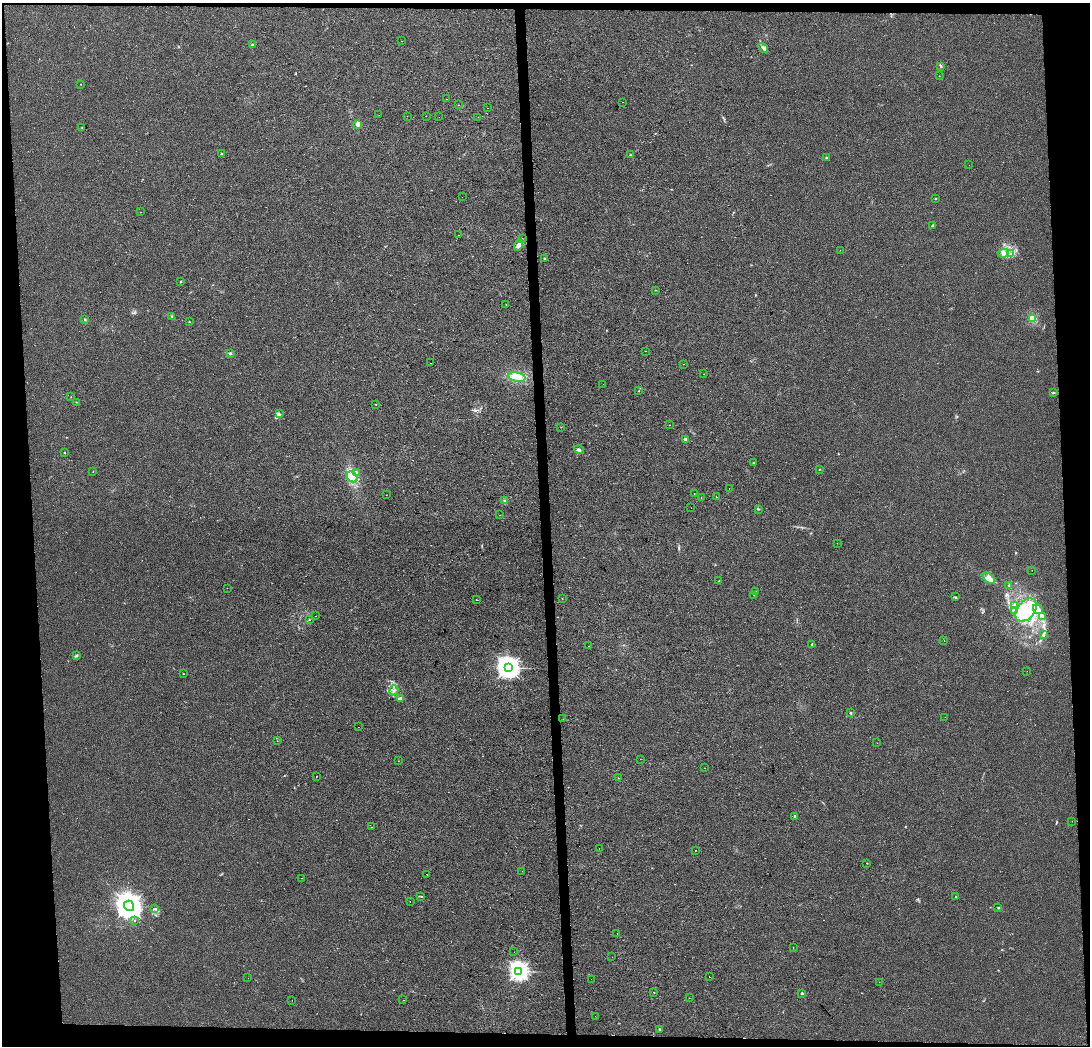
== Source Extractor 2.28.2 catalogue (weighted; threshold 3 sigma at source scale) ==
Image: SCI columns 48-4396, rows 1-4176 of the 4444 x 4184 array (HDU 1 of 3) = the unmasked area's bounding box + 8 px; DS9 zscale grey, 4 x 4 block average (1 PNG px = mean of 4 x 4 image px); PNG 1092 x 1048 px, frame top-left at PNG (2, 3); each listed source drawn as its Kron ellipse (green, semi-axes under 4 px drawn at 4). Shown black and unused: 8% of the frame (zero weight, under 2 of 3 exposures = <1% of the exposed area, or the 3 px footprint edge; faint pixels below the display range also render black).
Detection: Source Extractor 2.28.2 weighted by HDU 2 'WHT'. Background 0.00431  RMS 0.0046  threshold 0.0206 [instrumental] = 3 sigma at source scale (4.5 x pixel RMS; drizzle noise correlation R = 1.50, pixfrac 1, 0.0396/0.0396 arcsec/px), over >= 5 px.
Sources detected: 162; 1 inside a brighter object's white glare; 8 cosmic-ray / hot-pixel residue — neither listed nor drawn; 4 coinciding with a brighter row at this scale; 7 inside a brighter listed object's ellipse — not listed separately; the other 142 listed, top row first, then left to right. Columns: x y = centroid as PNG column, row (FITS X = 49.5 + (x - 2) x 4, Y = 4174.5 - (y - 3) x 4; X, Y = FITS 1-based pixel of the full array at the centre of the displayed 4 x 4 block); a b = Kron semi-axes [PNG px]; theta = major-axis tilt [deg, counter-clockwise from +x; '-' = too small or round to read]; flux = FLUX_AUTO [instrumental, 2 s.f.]
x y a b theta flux
401 41 2 2 - 1.2
252 45 2 2 - 14
763 48 5 3 - 7.2
941 66 3 2 - 3.3
939 76 2 2 - 0.53
80 84 2 2 - 1.1
446 99 2 2 - 0.38
622 102 2 2 - 0.78
458 105 2 2 - 0.7
488 108 2 2 - 1
379 115 2 2 - 0.53
407 116 2 2 - 0.79
426 116 2 2 - 0.84
439 117 2 2 - 0.61
478 117 2 2 - 0.49
358 124 2 2 - 66
82 128 2 2 - 1.9
222 154 2 2 - 10
630 155 2 2 - 1.5
826 157 2 2 - 2.4
969 165 2 2 - 1.2
462 197 2 2 - 0.73
936 199 2 2 - 1.9
141 212 2 2 - 0.41
932 226 2 2 - 1.7
458 235 2 2 - 2.5
522 239 2 2 - 3.3
518 245 6 4 61 12
840 250 2 2 - 0.56
1003 253 6 3 7 8.5
1010 253 3 2 - 2.4
545 259 3 2 - 4
181 282 2 2 - 2.8
655 290 2 2 - 0.62
506 305 2 2 - 4.1
172 316 2 2 - 1.7
1032 318 2 2 - 150
85 319 3 2 - 2.2
189 322 2 2 - 3.7
646 351 2 2 - 6.4
230 353 2 2 - 17
431 363 2 2 - 0.47
683 364 2 2 - 1.6
704 374 2 2 - 0.51
517 377 9 4 -12 19
603 384 2 2 - 1.3
639 391 2 2 - 0.93
1053 393 4 2 - 2.5
71 397 2 2 - 0.74
76 402 2 2 - 1.4
376 404 2 2 - 1.5
279 414 3 3 - 3.7
670 425 2 2 - 11
561 427 2 2 - 0.74
685 439 2 2 - 23
579 450 5 2 - 4.6
64 452 2 2 - 1.7
753 463 2 2 - 1.2
819 469 2 2 - 0.85
93 472 2 2 - 0.72
357 473 3 2 - 2.6
352 477 6 4 -45 15
729 488 2 2 - 0.49
694 494 2 2 - 0.61
386 495 2 2 - 0.44
716 497 2 2 - 2.5
701 498 2 2 - 2.9
504 501 2 2 - 3.1
691 508 2 2 - 0.5
758 509 3 2 - 1.6
500 515 2 2 - 1.3
837 543 2 2 - 0.41
1032 570 2 2 - 0.82
989 578 7 4 -41 23
719 581 2 2 - 1.4
1009 585 2 2 - 1.1
227 588 2 2 - 0.56
756 591 2 2 - 0.6
754 595 2 2 - 0.7
956 597 2 2 - 1.5
562 598 2 2 - 0.63
477 600 2 2 - 0.73
1015 605 4 3 - 5.4
1038 609 5 3 - 11
1014 610 4 3 - 8.3
1026 610 13 8 51 64
316 616 2 2 - 4
1042 616 4 3 - 5.7
309 620 2 2 - 1.5
1043 634 3 2 - 2.5
944 640 2 2 - 0.95
812 644 4 2 - 3
589 646 2 2 - 1.8
76 656 3 3 - 3.6
508 668 4 3 - 1800
1027 671 2 2 - 0.29
183 674 2 2 - 1.4
394 690 5 2 - 4.2
400 699 3 2 - 2.3
850 713 2 2 - 6.5
945 717 2 2 - 1.1
563 719 2 2 - 1.6
358 727 2 2 - 1.2
277 741 2 2 - 0.54
877 743 2 2 - 1.3
640 759 2 2 - 0.87
398 761 2 2 - 0.57
705 768 2 2 - 0.56
316 777 2 2 - 1.9
618 778 2 2 - 1.7
795 816 2 2 - 14
1072 821 2 2 - 2.8
372 827 2 2 - 1.1
599 848 2 2 - 0.7
695 850 2 2 - 2.5
867 863 2 2 - 1.2
522 871 2 2 - 0.54
427 874 2 2 - 0.9
301 878 2 2 - 0.57
955 896 2 2 - 1.1
421 897 2 2 - 0.92
410 901 2 2 - 1
129 906 5 5 - 3900
998 908 2 2 - 1.3
155 909 2 2 - 1.8
135 921 2 2 - 2.8
617 933 2 2 - 2.6
793 948 2 2 - 0.82
514 951 2 2 - 0.56
612 957 2 2 - 0.65
519 971 3 3 - 1200
709 977 2 2 - 68
248 978 2 2 - 0.38
591 979 2 2 - 0.52
879 982 2 2 - 0.39
654 992 2 2 - 0.85
802 993 2 2 - 11
689 998 2 2 - 0.65
292 1000 2 2 - 4.3
403 1000 2 2 - 0.81
595 1016 2 2 - 0.56
659 1029 2 2 - 1.5
Diffuse or blended objects may show on this block-average render without a row.